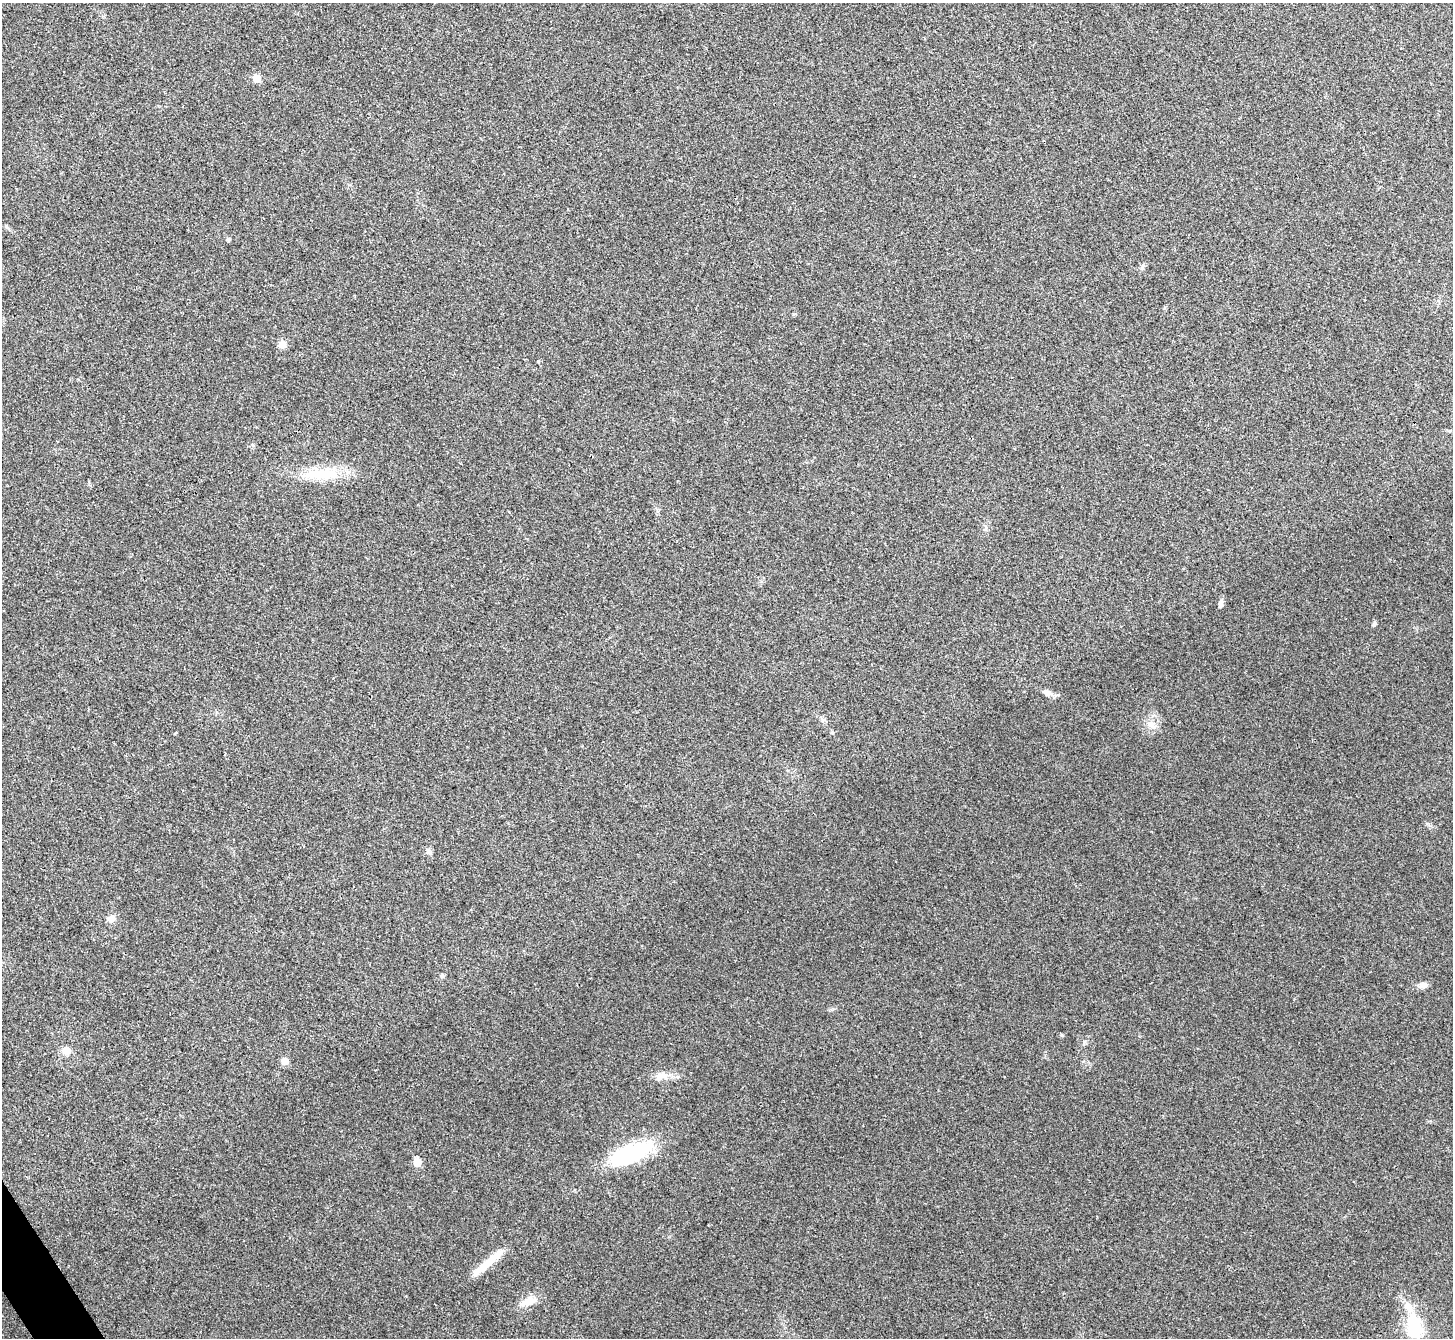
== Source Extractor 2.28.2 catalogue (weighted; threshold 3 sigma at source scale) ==
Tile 7 of 4 x 4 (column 3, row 2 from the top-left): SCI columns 2907-4357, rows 2837-4172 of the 5817 x 5809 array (HDU 1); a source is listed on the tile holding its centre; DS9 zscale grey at full resolution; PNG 1455 x 1340 px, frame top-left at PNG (2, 3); no overlay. Shown black and unused: <1% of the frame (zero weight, under 3 of 4 exposures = <1% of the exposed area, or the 3 px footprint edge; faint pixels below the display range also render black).
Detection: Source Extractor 2.28.2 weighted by HDU 2 'WHT'; one run over the whole footprint, this tile lists its part. Background 0.0467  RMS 0.0066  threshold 0.0295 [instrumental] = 3 sigma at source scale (4.5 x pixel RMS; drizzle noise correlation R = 1.50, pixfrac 1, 0.05/0.05 arcsec/px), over >= 5 px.
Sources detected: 26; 1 inside a brighter listed object's ellipse — not listed separately; the other 25 listed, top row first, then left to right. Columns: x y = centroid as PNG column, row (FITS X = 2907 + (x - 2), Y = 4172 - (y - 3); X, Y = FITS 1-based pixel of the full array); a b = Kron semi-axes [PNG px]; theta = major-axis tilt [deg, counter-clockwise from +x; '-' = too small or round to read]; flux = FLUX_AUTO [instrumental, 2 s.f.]
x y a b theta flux
257 78 6 5 - 11
6 227 7 5 -51 1.2
228 239 5 5 - 1.5
1142 267 11 4 66 1.4
282 344 11 10 - 3.5
322 474 53 15 3 26
1221 603 11 6 76 2.3
1374 624 7 5 58 1.1
1048 693 14 7 -18 3.5
823 720 7 5 -44 1.4
1151 725 13 9 -27 5
832 733 5 4 - 0.91
429 852 9 5 -44 1.6
112 918 10 8 10 4.1
442 976 6 5 - 1.3
1423 985 10 7 9 3.5
1061 1035 6 3 -70 0.68
66 1051 9 8 - 6
285 1061 6 5 - 8.1
662 1076 17 8 3 6
631 1154 47 18 22 60
417 1162 6 5 - 13
488 1262 49 7 40 15
529 1301 21 10 21 8.3
1414 1327 29 17 -81 32
Unlisted compact peaks at least as high as the median listed source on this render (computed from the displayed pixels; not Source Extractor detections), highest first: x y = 1084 1042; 1427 824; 833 1009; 538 361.